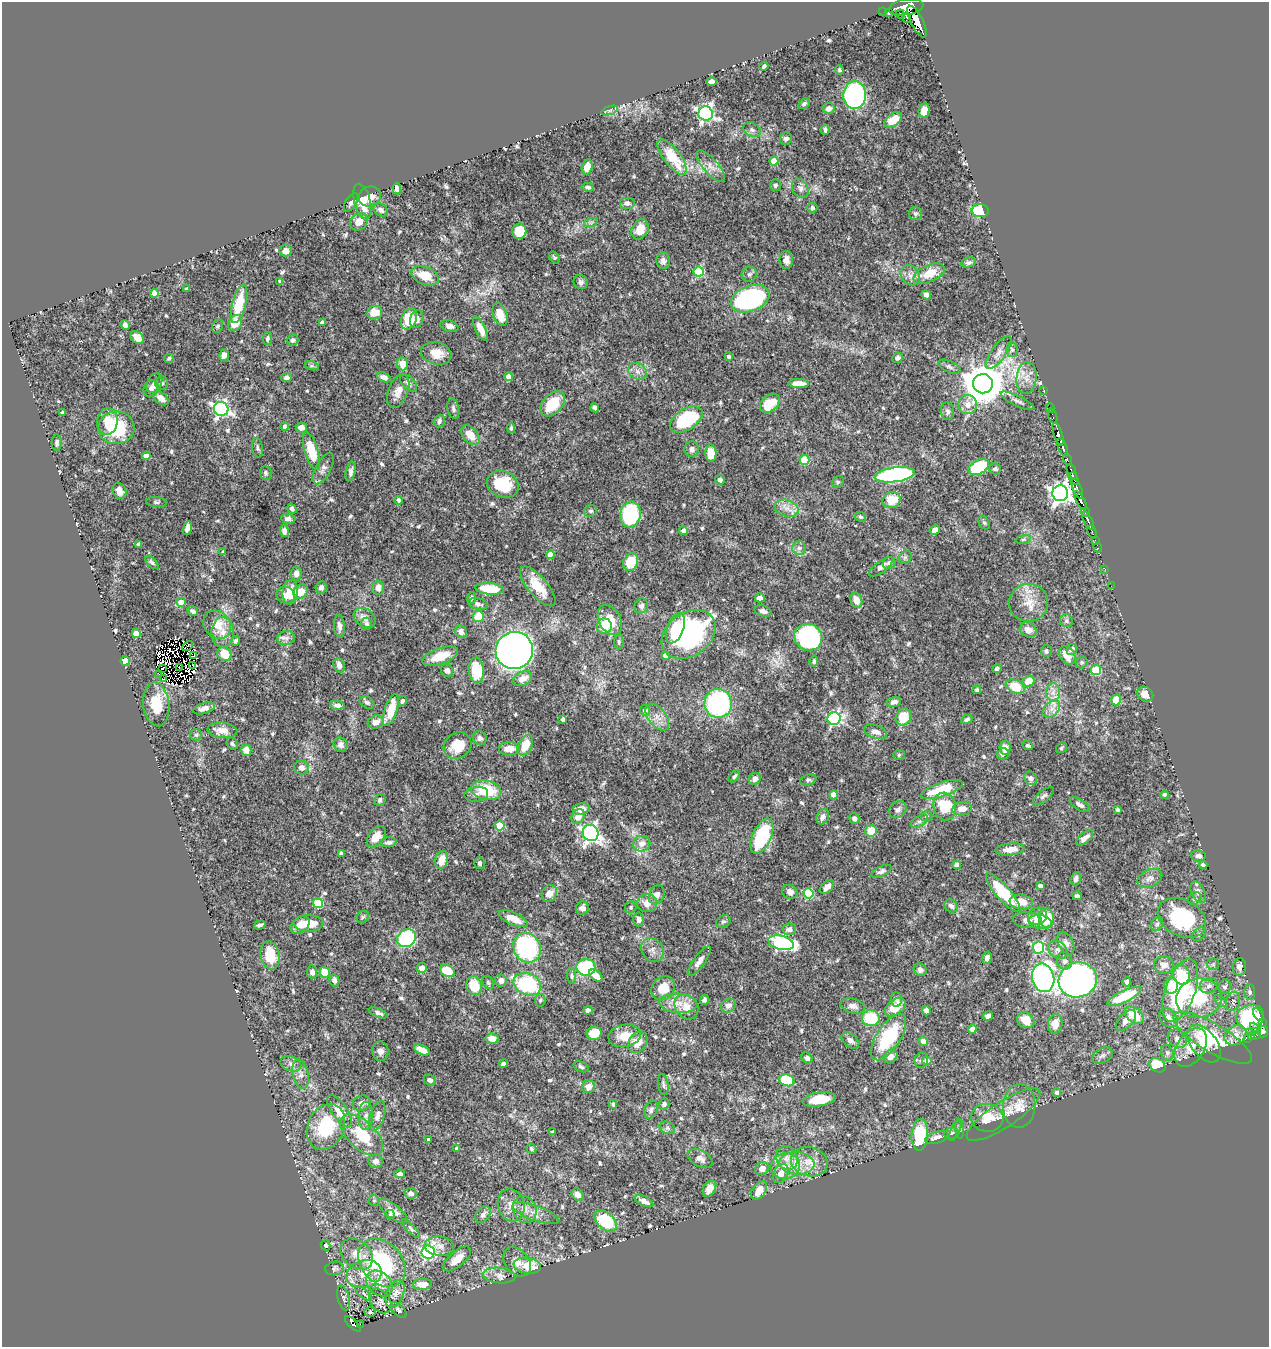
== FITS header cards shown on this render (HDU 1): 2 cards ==
NAXIS1  =                 1267
NAXIS2  =                 1345

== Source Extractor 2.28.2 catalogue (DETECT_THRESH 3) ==
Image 1267 x 1345 px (HDU 1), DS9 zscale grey, 1 PNG px = 1 image px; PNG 1271 x 1349 px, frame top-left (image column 1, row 1345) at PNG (2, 2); each listed source drawn as its Kron ellipse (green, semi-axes under 4 px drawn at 4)
Background 0.554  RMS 0.014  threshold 0.0431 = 3 sigma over >= 5 px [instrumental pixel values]
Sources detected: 639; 2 with non-positive FLUX_AUTO (blend fragments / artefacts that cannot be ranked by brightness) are neither listed nor drawn; of the other 637, the 500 brightest by FLUX_AUTO listed and drawn (137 fainter detections omitted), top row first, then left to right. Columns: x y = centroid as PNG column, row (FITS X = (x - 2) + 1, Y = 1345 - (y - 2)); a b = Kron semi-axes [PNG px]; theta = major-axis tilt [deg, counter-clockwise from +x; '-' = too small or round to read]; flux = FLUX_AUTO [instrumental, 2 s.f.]
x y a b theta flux
906 7 17 8 9 1500
883 12 2 2 - 3.1
889 12 4 3 - 14
900 14 4 2 - 49
907 18 5 4 - 150
917 22 17 6 -63 1000
764 66 4 3 - 2.1
839 70 5 4 - 1.8
712 82 5 4 - 4
855 95 14 11 86 240
804 104 6 4 34 2.1
829 108 6 5 - 4.6
610 110 9 4 19 1.8
924 110 7 5 77 9.1
706 114 7 7 - 280
893 120 10 6 36 16
752 130 9 6 -29 3.2
825 130 5 3 - 2.2
786 138 6 6 - 3.9
672 157 21 8 -53 33
774 161 4 4 - 16
711 166 20 7 -49 8.2
587 167 8 5 76 11
775 185 6 5 - 2.3
588 187 6 4 -7 2.4
800 188 10 7 -59 4.5
397 189 6 4 -85 3.8
370 196 11 9 25 8.2
362 201 18 8 -76 20
351 202 10 5 56 3.1
627 203 8 6 0 4.1
812 208 5 5 - 2.8
381 210 8 6 -33 4.2
980 211 8 6 -5 50
915 214 6 6 - 2.1
359 222 9 8 - 9.9
591 222 7 4 18 2.1
640 229 10 8 62 17
519 231 7 7 - 23
286 251 6 5 - 6.4
554 257 6 4 -50 1.7
786 260 9 6 -86 5.5
663 261 8 6 -85 3.7
969 262 7 5 11 2.4
698 272 5 5 - 50
749 274 8 7 - 2.7
929 274 17 8 23 21
910 275 11 9 -50 6.1
425 276 14 8 -22 20
280 281 4 3 - 2
581 282 7 6 - 2.8
187 289 4 3 - 1.7
154 293 4 4 - 13
926 295 5 4 - 4.1
750 299 20 12 22 190
239 304 20 7 76 35
375 313 8 7 - 15
500 315 12 7 -71 17
409 319 11 7 67 38
417 319 9 6 75 5.2
235 323 8 6 59 16
322 323 4 4 - 4.5
125 325 5 4 - 3
218 326 7 5 63 1.8
449 326 9 5 -16 4.8
480 329 13 5 -65 11
137 338 8 5 -41 9.6
267 338 6 4 82 2.5
293 340 6 5 - 3.5
1012 350 7 5 -88 2
999 352 19 7 54 6.5
436 353 15 11 -13 13
224 355 6 5 - 4.7
728 357 4 4 - 2.7
169 358 5 4 - 1.9
897 358 5 5 - 3
402 364 6 5 - 14
312 366 7 4 -18 1.7
949 367 12 5 -22 2.9
637 371 10 8 -33 5.3
384 377 7 4 -23 5.2
509 377 4 4 - 13
286 378 5 4 - 2.6
1026 378 16 10 85 10
154 383 10 7 65 4.5
162 383 7 6 - 2.8
408 383 10 6 -46 3.6
799 384 10 4 -2 10
983 384 10 9 - 3200
151 389 9 7 68 4.2
1044 390 3 2 - 3.6
398 391 18 9 69 9.4
161 398 9 5 -38 7.2
1017 401 18 5 -26 4.1
770 403 11 8 41 30
553 404 15 9 47 34
968 405 9 9 - 8.3
595 408 5 4 - 4.3
1050 408 5 2 - 8
221 409 7 7 - 240
453 409 10 6 -79 2.9
948 411 9 6 -85 2.8
63 413 4 3 - 1.9
1053 416 8 3 -74 11
686 419 18 10 32 84
107 421 13 10 83 12
439 421 6 5 - 2.5
284 426 4 3 - 2.5
116 428 18 16 4 58
301 428 5 5 - 6.5
511 428 5 3 - 1.7
1058 434 12 4 -72 330
470 435 11 7 -51 13
57 442 8 5 90 2.1
1063 447 10 3 -66 260
257 448 10 5 -83 2.6
692 449 8 7 - 4.5
311 451 19 7 -73 32
711 453 8 5 -90 18
146 456 4 4 - 4.3
804 460 5 5 - 43
1067 460 6 2 -71 18
979 467 11 7 29 68
323 469 17 7 62 5.7
995 469 6 5 - 3.2
351 471 10 5 79 4
1071 471 8 3 -68 140
266 473 7 6 - 2.5
895 475 20 7 8 180
1074 479 7 2 -66 97
720 480 5 4 - 3.3
838 482 6 5 - 1.7
503 484 16 13 -23 40
1077 489 11 3 -68 130
119 491 8 6 -65 6.4
1060 493 8 8 - 580
399 500 4 4 - 2.7
892 500 9 8 - 22
1080 501 10 3 -60 320
156 502 10 5 -5 2.2
787 508 12 8 -16 8.3
292 509 5 4 - 2.8
591 511 6 6 - 2.5
1085 512 4 3 - 54
630 514 13 10 78 100
861 517 6 4 -30 1.7
288 519 7 5 -6 3.4
1088 521 10 3 -63 240
984 523 7 5 -62 2
187 528 7 4 76 4.8
683 530 4 4 - 4.3
935 530 5 4 - 5.5
284 531 6 4 -83 3.9
1092 532 7 3 -69 39
1023 539 8 4 9 1.7
1095 540 3 2 - 25
139 544 4 3 - 4
799 548 7 7 - 3.4
1098 548 5 2 - 7.2
223 552 4 3 - 1.8
550 555 4 4 - 15
905 557 7 5 44 2.2
152 562 8 4 -45 2.2
631 562 9 7 70 29
889 563 6 6 - 3.3
881 567 14 5 37 4.8
1105 569 2 2 - 4
296 574 7 5 85 5
538 586 25 9 -49 21
1111 586 2 2 - 3.4
321 588 6 5 - 3.7
378 588 7 6 - 6.4
489 589 14 5 -5 31
290 592 12 7 84 18
301 592 8 6 41 15
286 595 9 8 - 7.3
471 598 6 4 70 2.1
760 598 5 4 - 5.7
856 600 7 5 -67 10
181 602 4 4 - 15
1029 603 19 19 - 18
478 604 10 5 -14 3.5
641 606 7 6 - 3.2
193 611 5 4 - 2.6
763 611 9 5 -19 4.2
478 616 6 5 - 25
365 618 12 9 -37 7.7
610 620 16 11 -61 18
1066 621 6 6 - 3.1
367 624 6 5 - 2.4
217 625 15 13 -44 18
339 626 11 5 -85 4.3
604 626 7 7 - 19
676 628 16 8 69 19
1028 630 9 7 -27 8.2
223 632 15 11 88 11
461 632 6 5 - 4.9
136 633 4 4 - 20
689 634 29 21 35 190
808 637 14 13 - 160
286 638 8 7 - 4
236 641 5 4 - 1.9
619 642 7 4 -89 1.9
188 646 6 4 47 9.3
1072 649 6 5 - 3.6
514 650 19 18 - 780
1046 651 6 5 - 2
224 654 7 6 - 17
665 655 4 4 - 4.6
1067 655 10 7 -59 14
194 656 3 2 - 2.6
440 656 18 8 20 22
125 661 4 4 - 19
814 661 5 4 - 2.1
1082 662 6 5 - 2.1
193 665 3 2 - 1.6
339 665 7 5 -68 5.8
179 667 2 2 - 1.9
162 668 3 2 - 2.5
997 668 5 4 - 2.3
1096 670 5 5 - 48
447 671 7 6 - 2.8
476 671 13 7 -85 39
159 674 2 2 - 2.6
164 679 3 2 - 2.2
523 679 10 7 28 9.3
1029 681 6 5 - 20
1015 687 10 6 -22 30
977 690 4 4 - 1.7
1053 692 9 7 90 6.1
1145 694 8 7 - 6.8
1116 700 5 5 - 27
402 701 5 4 - 2.7
367 702 8 5 -32 2.5
894 702 7 5 14 4.2
718 703 14 14 - 130
156 704 22 13 -83 30
337 705 7 4 -8 4.3
204 708 11 5 17 6.1
1052 709 10 7 49 6.2
391 710 17 6 72 23
645 710 5 5 - 4.4
657 717 15 9 -52 8.8
903 717 9 7 59 24
563 719 4 3 - 1.9
834 719 6 6 - 160
967 719 6 4 28 3.1
376 722 8 6 18 5.7
223 730 15 7 -5 8.5
876 732 12 6 -17 5.7
196 735 6 5 - 2
480 738 7 6 - 3.1
232 744 6 5 - 1.9
341 745 7 6 - 5.5
525 745 11 7 62 20
1028 745 5 4 - 2
458 746 14 12 35 23
1005 748 7 5 -81 7.9
1061 748 6 5 - 1.8
509 749 10 6 4 12
246 750 5 5 - 9.8
1003 754 6 5 - 3.3
899 755 6 5 - 1.8
301 768 7 7 - 5
734 776 7 4 45 1.8
1031 778 7 6 - 4
755 779 6 5 - 5.5
808 780 8 5 19 2.2
942 789 22 7 18 36
486 790 15 9 -12 39
476 794 12 7 7 5
1165 794 4 4 - 2.1
834 795 4 4 - 15
1044 796 12 5 38 2.9
380 800 6 5 - 2.9
1080 805 11 5 -33 3.6
945 806 14 11 -76 34
581 809 8 6 10 7.7
898 809 9 7 42 4
962 809 10 6 9 8.3
1117 810 4 3 - 1.7
926 816 6 5 - 2.1
578 817 8 6 55 10
823 817 8 6 63 4.6
854 818 5 5 - 2.8
919 821 9 5 32 3
500 826 5 5 - 45
871 831 6 5 - 19
590 833 8 7 - 320
762 836 19 9 66 70
376 837 12 7 52 13
1084 838 10 5 40 6.5
388 842 8 5 5 2.9
642 844 8 8 - 7.3
1010 849 15 6 6 9.3
341 853 4 3 - 2.2
1198 856 7 5 -11 4
442 860 9 6 75 14
479 863 6 5 - 2.3
957 865 4 4 - 8.4
1203 865 4 3 - 2.3
881 871 11 5 23 3.2
1150 878 13 8 25 5.5
1076 879 7 5 74 3.9
1040 886 4 4 - 3
827 887 8 5 43 5.8
790 892 8 7 - 6.3
1198 892 12 6 -65 4.9
549 893 9 7 57 7.7
809 893 5 5 - 68
1003 893 24 7 -49 53
657 895 10 7 64 6.4
1077 896 4 3 - 2.3
1195 898 7 6 - 2.5
1021 902 11 7 -7 13
318 903 5 5 - 51
647 903 10 9 - 10
951 906 7 6 - 3.7
631 907 6 5 - 1.7
582 908 7 6 - 4.7
1037 916 9 8 - 7.9
363 917 7 5 44 1.7
1046 918 10 7 -83 27
1182 918 25 18 -28 88
513 919 15 6 -24 15
639 919 7 5 85 4.4
1027 920 14 8 -5 7.6
723 921 7 6 - 2.2
1040 922 11 7 -10 8.6
308 923 15 8 0 20
1157 924 7 5 62 2.2
260 925 6 3 17 2.2
300 925 10 7 36 11
789 929 7 6 - 5.4
1199 934 8 5 46 2.5
406 938 10 8 40 120
781 943 13 7 -13 190
1066 943 12 7 -64 5
1038 947 6 6 - 98
527 948 15 13 -60 150
652 950 13 10 -52 6.5
1058 950 10 8 -41 5.5
270 955 14 9 -78 25
987 958 6 4 73 4.4
699 961 18 5 54 5.3
1064 961 9 7 -75 3.9
1213 964 6 6 - 1.9
1164 965 10 8 -3 6.9
586 967 9 8 - 58
1239 967 9 7 84 4
422 968 5 5 - 7.1
920 970 7 6 - 4.4
447 971 8 5 -28 27
312 972 6 5 - 4.8
325 972 5 5 - 24
1181 974 10 8 -75 19
596 975 7 4 -38 11
572 976 8 4 -85 1.9
1043 978 14 11 -77 340
334 980 6 5 - 3.2
1078 980 19 17 20 440
501 981 6 6 - 4.8
488 982 7 5 -58 1.9
1127 982 4 3 - 2.7
527 984 14 10 -22 92
474 986 9 7 -71 30
1171 986 8 7 - 14
1209 986 9 7 18 4.6
1225 987 7 6 - 3.1
663 988 13 11 46 22
1180 991 33 15 70 120
1250 992 8 5 -88 2.3
1124 996 18 6 25 36
1199 998 23 19 8 57
896 999 7 5 -84 2.8
540 1000 6 5 - 1.8
704 1000 5 4 - 1.9
1221 1001 7 4 -45 2.1
1233 1001 10 7 74 3.7
678 1003 19 9 -4 14
728 1005 8 6 31 5.4
853 1006 12 7 -13 5
686 1007 14 11 -53 12
895 1007 12 7 36 16
588 1010 4 4 - 2.7
926 1011 5 4 - 4.8
378 1013 10 4 -22 3.4
1258 1014 7 3 -55 57
1134 1015 11 7 -37 21
988 1016 5 4 - 4.6
1250 1017 14 12 24 100
871 1018 9 7 -7 39
1168 1018 11 7 -47 7.8
1026 1020 9 7 -34 15
1126 1021 12 7 47 6.1
1262 1022 3 2 - 23
1055 1024 10 7 79 12
1255 1028 6 4 -45 5.5
972 1029 4 4 - 4.8
1263 1032 6 5 - 220
594 1033 7 6 - 17
1235 1035 12 9 36 9.7
1256 1035 5 3 - 28
625 1036 16 11 11 15
1251 1036 3 3 - 16
888 1037 26 12 57 56
492 1038 6 5 - 8.9
1213 1038 45 14 -31 57
1247 1038 4 2 - 6.4
1177 1039 10 8 -43 5.3
850 1040 10 6 -38 5.1
923 1041 5 4 - 5.9
638 1042 11 8 55 13
1204 1044 21 12 -52 25
1191 1048 21 13 57 19
422 1050 8 4 -25 9.1
380 1051 9 8 - 5.2
1167 1053 8 6 -70 2.7
1102 1055 11 7 29 3.8
890 1056 7 6 - 4.6
807 1058 6 5 - 2.6
921 1060 8 6 72 3.6
927 1061 4 4 - 7.7
291 1064 11 7 -18 4.3
503 1064 5 3 - 2.4
1157 1065 9 6 -36 30
581 1067 8 5 -25 2.3
301 1074 15 7 -78 6.2
430 1080 6 5 - 4
787 1080 8 6 -21 45
663 1085 10 5 -81 2.6
588 1087 7 6 - 7.4
1057 1093 4 4 - 3.5
819 1099 17 7 9 27
362 1103 9 7 22 5.8
613 1104 4 3 - 1.8
664 1104 5 5 - 2
1019 1106 22 16 87 15
651 1110 9 6 63 3.4
340 1111 19 8 -56 19
1003 1115 43 13 34 19
366 1116 14 7 89 6
377 1116 15 7 72 6
987 1118 16 14 -5 21
326 1127 24 18 65 58
667 1128 8 6 -21 2.4
960 1129 9 4 -86 1.7
955 1130 11 4 67 2.3
553 1132 3 3 - 2
951 1133 7 5 15 2
362 1135 26 14 -43 39
920 1135 16 8 86 55
937 1137 12 5 16 7.6
429 1140 4 3 - 3.2
457 1148 4 4 - 2.5
531 1149 5 4 - 1.9
700 1158 13 8 -28 6
787 1158 12 10 -63 8.6
376 1161 7 7 - 5
809 1162 18 14 -13 18
797 1163 17 11 -5 16
785 1166 15 13 12 15
762 1169 7 6 - 6.6
399 1174 5 3 - 2.7
781 1174 10 7 60 7.6
709 1189 9 6 60 8.8
759 1191 10 6 53 14
411 1193 6 5 - 4.1
577 1195 7 5 -50 6.5
374 1200 6 5 - 1.7
644 1201 10 5 -24 7.5
511 1205 17 13 -74 11
525 1209 14 12 -66 9.4
393 1211 18 6 -37 7.8
536 1213 25 7 -19 9.8
483 1214 9 6 50 4.4
390 1215 5 4 - 1.8
605 1221 13 8 -42 61
411 1228 12 4 -48 2.1
326 1245 5 5 - 1.8
439 1246 15 9 -6 7.4
428 1252 6 6 - 160
357 1254 18 13 -44 14
457 1259 17 7 41 10
517 1262 16 12 -50 9.3
382 1263 27 20 -47 100
527 1266 14 8 -8 26
334 1268 9 6 10 2.9
364 1274 18 13 15 18
499 1275 16 7 -5 6.5
379 1283 15 11 -41 9.9
422 1284 9 5 3 9.9
364 1293 10 4 -41 2.1
395 1294 14 8 68 6.8
343 1298 13 6 -75 2.5
380 1301 14 9 -53 4.8
398 1310 9 5 -44 2.3
370 1312 5 5 - 1.8
353 1324 10 4 -44 59
360 1325 3 3 - 8.7
At the frame edge (FLAGS 8, measured only in part): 1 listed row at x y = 906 7
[137 fainter detections neither listed nor drawn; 2 non-positive-flux detections neither listed nor drawn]